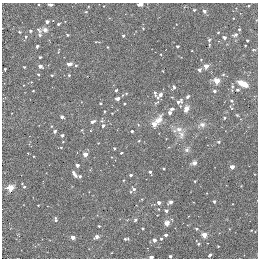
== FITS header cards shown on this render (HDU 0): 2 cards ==
NAXIS1  =                  256
NAXIS2  =                  256

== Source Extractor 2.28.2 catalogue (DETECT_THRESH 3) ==
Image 256 x 256 px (HDU 0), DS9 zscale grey, 1 PNG px = 1 image px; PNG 260 x 260 px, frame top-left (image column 1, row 256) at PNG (2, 3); no overlay
Background -0.00175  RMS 0.02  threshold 0.0607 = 3 sigma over >= 5 px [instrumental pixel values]
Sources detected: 120; all 120 listed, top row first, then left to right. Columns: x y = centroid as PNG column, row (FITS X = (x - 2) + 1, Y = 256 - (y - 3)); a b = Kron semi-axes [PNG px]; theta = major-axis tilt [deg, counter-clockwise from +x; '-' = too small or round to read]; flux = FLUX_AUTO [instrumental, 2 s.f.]
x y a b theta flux
140 4 6 4 6 4.5
50 5 5 3 - 2.8
194 10 3 3 - 1.4
204 11 5 4 - 3
86 12 4 3 - 0.97
47 22 4 4 - 3.5
58 24 3 3 - 1.4
143 28 3 2 - 0.92
239 29 3 2 - 1.3
39 30 9 4 -50 2.8
45 30 7 5 -11 6.1
30 31 4 4 - 1.8
19 32 4 3 - 1.2
218 33 3 2 - 0.97
40 35 6 5 - 2.2
67 35 4 3 - 1.4
235 35 7 4 20 3
123 36 3 3 - 2.2
26 37 5 4 - 2.2
224 37 3 3 - 4.2
209 40 5 4 - 2
247 40 3 3 - 1.8
37 46 3 3 - 2.4
177 46 3 3 - 2.3
107 47 4 2 - 0.89
253 50 5 2 - 1.1
58 52 5 3 - 1.2
40 57 3 3 - 1.4
69 64 6 4 13 5.9
76 65 5 3 - 1.2
40 66 4 3 - 7.1
206 66 4 3 - 15
24 67 3 3 - 1.3
5 69 3 2 - 1.4
199 70 3 3 - 4.4
38 75 4 2 - 1.2
52 75 4 3 - 1.4
69 75 3 3 - 1.5
216 81 4 4 - 32
243 84 8 4 -28 26
174 87 5 4 - 2.9
232 87 5 4 - 1.7
116 90 3 3 - 1.6
237 90 4 3 - 1.7
33 91 3 2 - 0.85
214 91 4 3 - 2
126 93 4 3 - 1.4
155 93 10 5 -76 3
160 95 10 5 45 6.7
187 97 4 3 - 2.7
117 99 4 4 - 4.4
179 101 10 5 31 4.3
231 101 5 4 - 1.8
100 103 3 3 - 1.4
124 104 3 2 - 1
231 108 6 3 -50 1.4
172 109 5 4 - 2.7
186 109 6 5 - 9.3
104 111 4 3 - 1.1
169 113 4 4 - 3.1
237 115 5 3 - 1.4
62 117 5 3 - 3.1
224 118 4 3 - 1.6
159 120 13 9 63 11
93 122 6 4 24 3.6
154 124 4 4 - 18
202 124 10 7 19 5.5
138 125 4 4 - 1.4
103 126 5 4 - 2.9
179 129 11 9 2 8.7
55 131 4 4 - 2.7
132 131 3 3 - 2.2
174 131 7 4 -20 2.5
62 135 3 3 - 3.3
181 135 12 9 -84 8.1
218 142 5 4 - 1.9
98 143 2 2 - 0.76
61 147 4 3 - 1.2
114 148 3 3 - 1.7
187 150 8 6 40 3.6
28 153 2 2 - 0.74
121 153 3 2 - 1.2
85 154 4 3 - 15
33 156 2 2 - 0.9
194 163 4 3 - 10
77 165 3 3 - 6.8
232 167 3 3 - 13
150 172 3 3 - 1.9
73 173 5 4 - 2.3
130 175 3 3 - 2.8
75 176 4 4 - 2.5
80 176 4 3 - 2.9
195 181 3 3 - 1.1
241 186 2 2 - 0.92
24 187 4 3 - 1.5
10 188 4 4 - 44
134 189 6 5 - 3.7
142 199 4 3 - 1
214 201 3 3 - 2.5
170 202 4 3 - 3.8
159 203 4 3 - 5.8
38 205 3 2 - 1
166 211 4 3 - 2.6
56 219 6 4 -77 2.5
135 220 4 4 - 2.1
167 223 6 5 - 6.9
99 226 3 3 - 1.3
142 229 3 2 - 1.3
196 229 4 3 - 1.7
166 235 3 3 - 3.9
204 235 4 3 - 25
73 237 4 4 - 9.4
96 237 4 3 - 6.2
126 239 5 3 - 1.9
161 239 4 3 - 1.8
154 240 4 4 - 3.8
198 244 3 3 - 1.6
210 255 4 3 - 2
170 256 3 3 - 1.9
151 257 3 3 - 8.1
At the frame edge (FLAGS 8, measured only in part): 3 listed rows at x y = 140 4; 50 5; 151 257